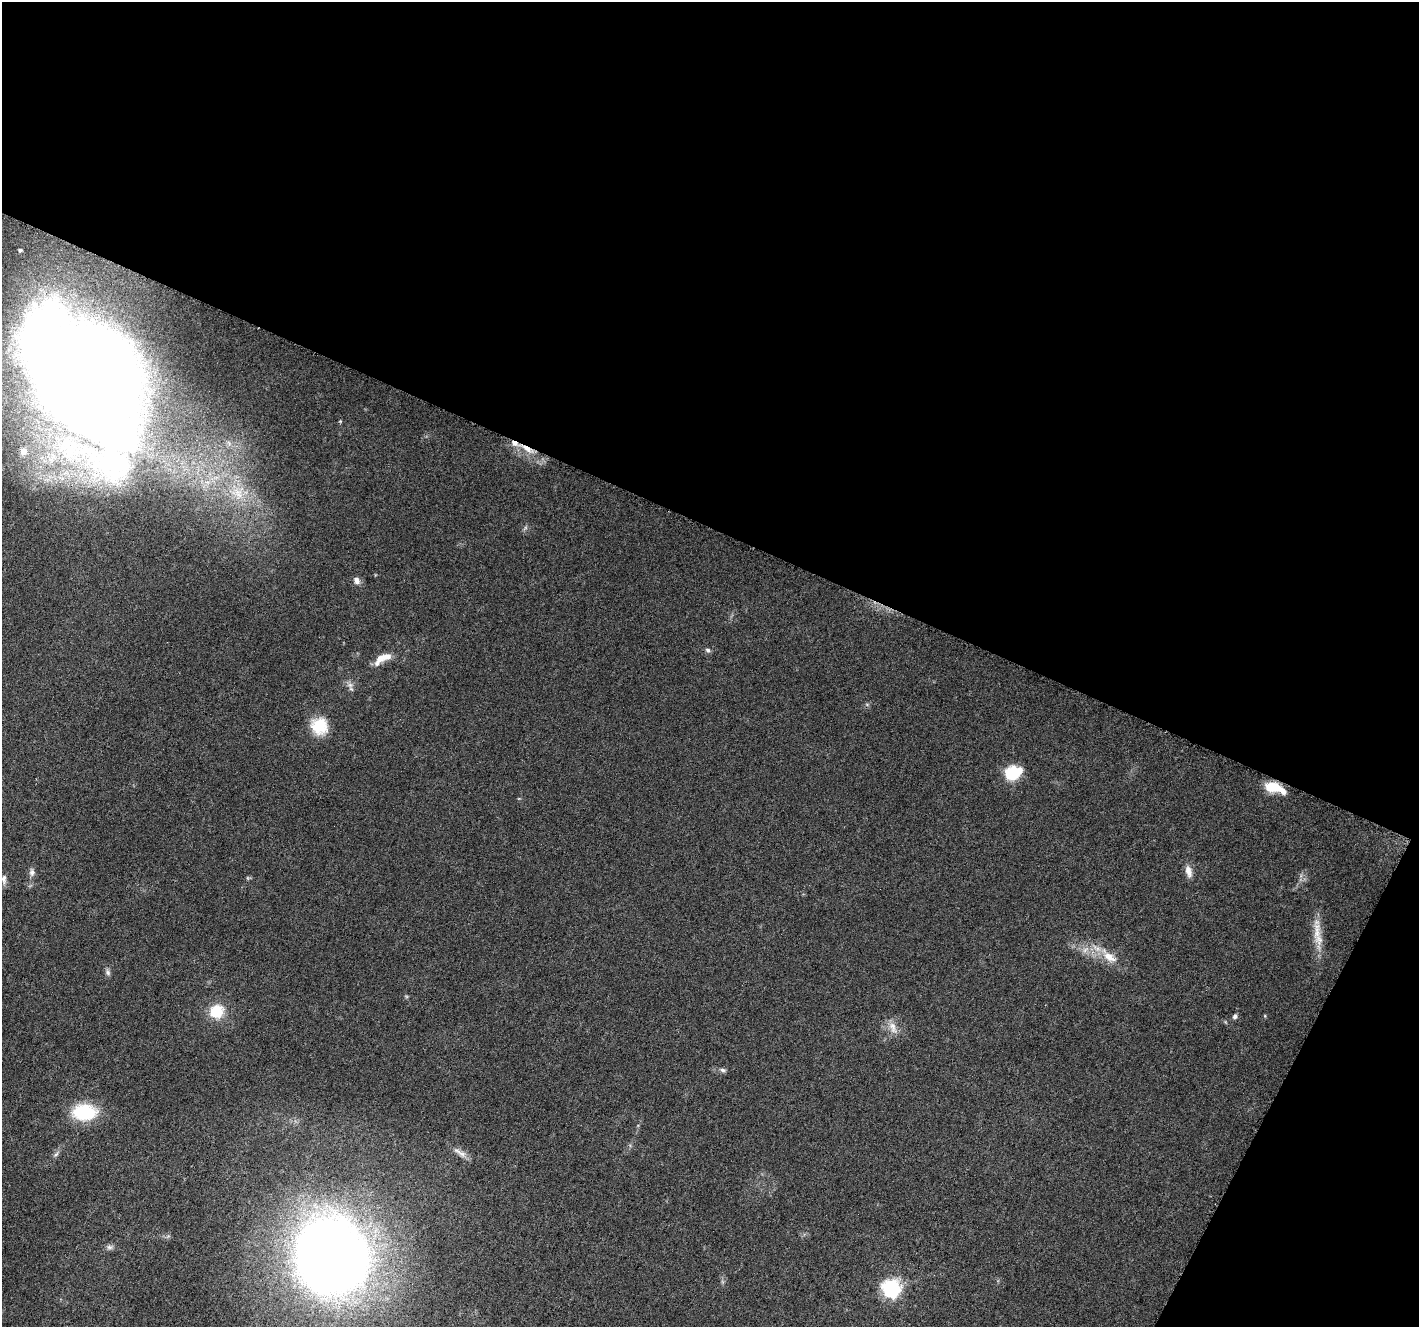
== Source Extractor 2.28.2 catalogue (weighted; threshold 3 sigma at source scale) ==
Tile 2 of 2 x 2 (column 2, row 1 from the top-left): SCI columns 1423-2839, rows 1458-2782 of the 2845 x 2896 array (HDU 1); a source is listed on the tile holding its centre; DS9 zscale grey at full resolution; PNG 1421 x 1329 px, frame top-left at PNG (2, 2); no overlay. Shown black and unused: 43% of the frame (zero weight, under 3 of 6 exposures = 1% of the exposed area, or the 3 px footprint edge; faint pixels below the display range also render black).
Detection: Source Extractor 2.28.2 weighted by HDU 2 'WHT'; one run over the whole footprint, this tile lists its part. Background 0.0271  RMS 0.0048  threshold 0.0197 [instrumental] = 3 sigma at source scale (4.09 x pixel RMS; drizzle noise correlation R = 1.36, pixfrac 0.8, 0.0396/0.0396 arcsec/px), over >= 5 px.
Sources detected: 35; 1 inside a brighter object's white glare — not listed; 2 inside a brighter listed object's ellipse — not listed separately; the other 32 listed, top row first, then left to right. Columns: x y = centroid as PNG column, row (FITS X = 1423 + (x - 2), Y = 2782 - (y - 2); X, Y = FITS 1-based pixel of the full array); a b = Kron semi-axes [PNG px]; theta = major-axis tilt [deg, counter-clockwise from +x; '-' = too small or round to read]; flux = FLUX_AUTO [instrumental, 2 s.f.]
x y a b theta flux
20 250 4 3 - 0.86
87 379 115 68 -61 1500
527 449 19 6 -36 5.7
23 451 12 10 77 5.4
237 493 25 23 -19 20
357 581 10 8 -64 2.1
708 650 7 6 - 1.1
383 658 24 9 28 6.8
350 685 10 7 0 2
319 726 21 20 - 13
1012 774 17 14 -76 13
1270 787 13 12 - 8
1283 792 11 8 -41 2.7
1189 871 17 8 -77 3.6
32 872 11 7 -90 2
247 878 6 4 -89 0.55
4 879 14 6 89 2
1317 931 29 10 88 8.2
1085 950 12 5 45 2.2
1109 956 29 12 -40 9.4
108 972 9 7 -74 1.4
216 1011 12 12 - 16
1235 1016 7 6 - 1.3
1265 1016 5 3 - 0.42
893 1028 19 9 -67 4.5
723 1070 7 6 - 1.1
84 1112 30 19 1 22
460 1152 24 7 -34 3.3
56 1154 9 4 53 1.2
109 1247 10 7 -2 1.5
332 1258 59 53 -66 620
891 1289 7 7 - 140
Overlapping masked pixels (flux is a lower limit): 2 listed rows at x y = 87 379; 527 449